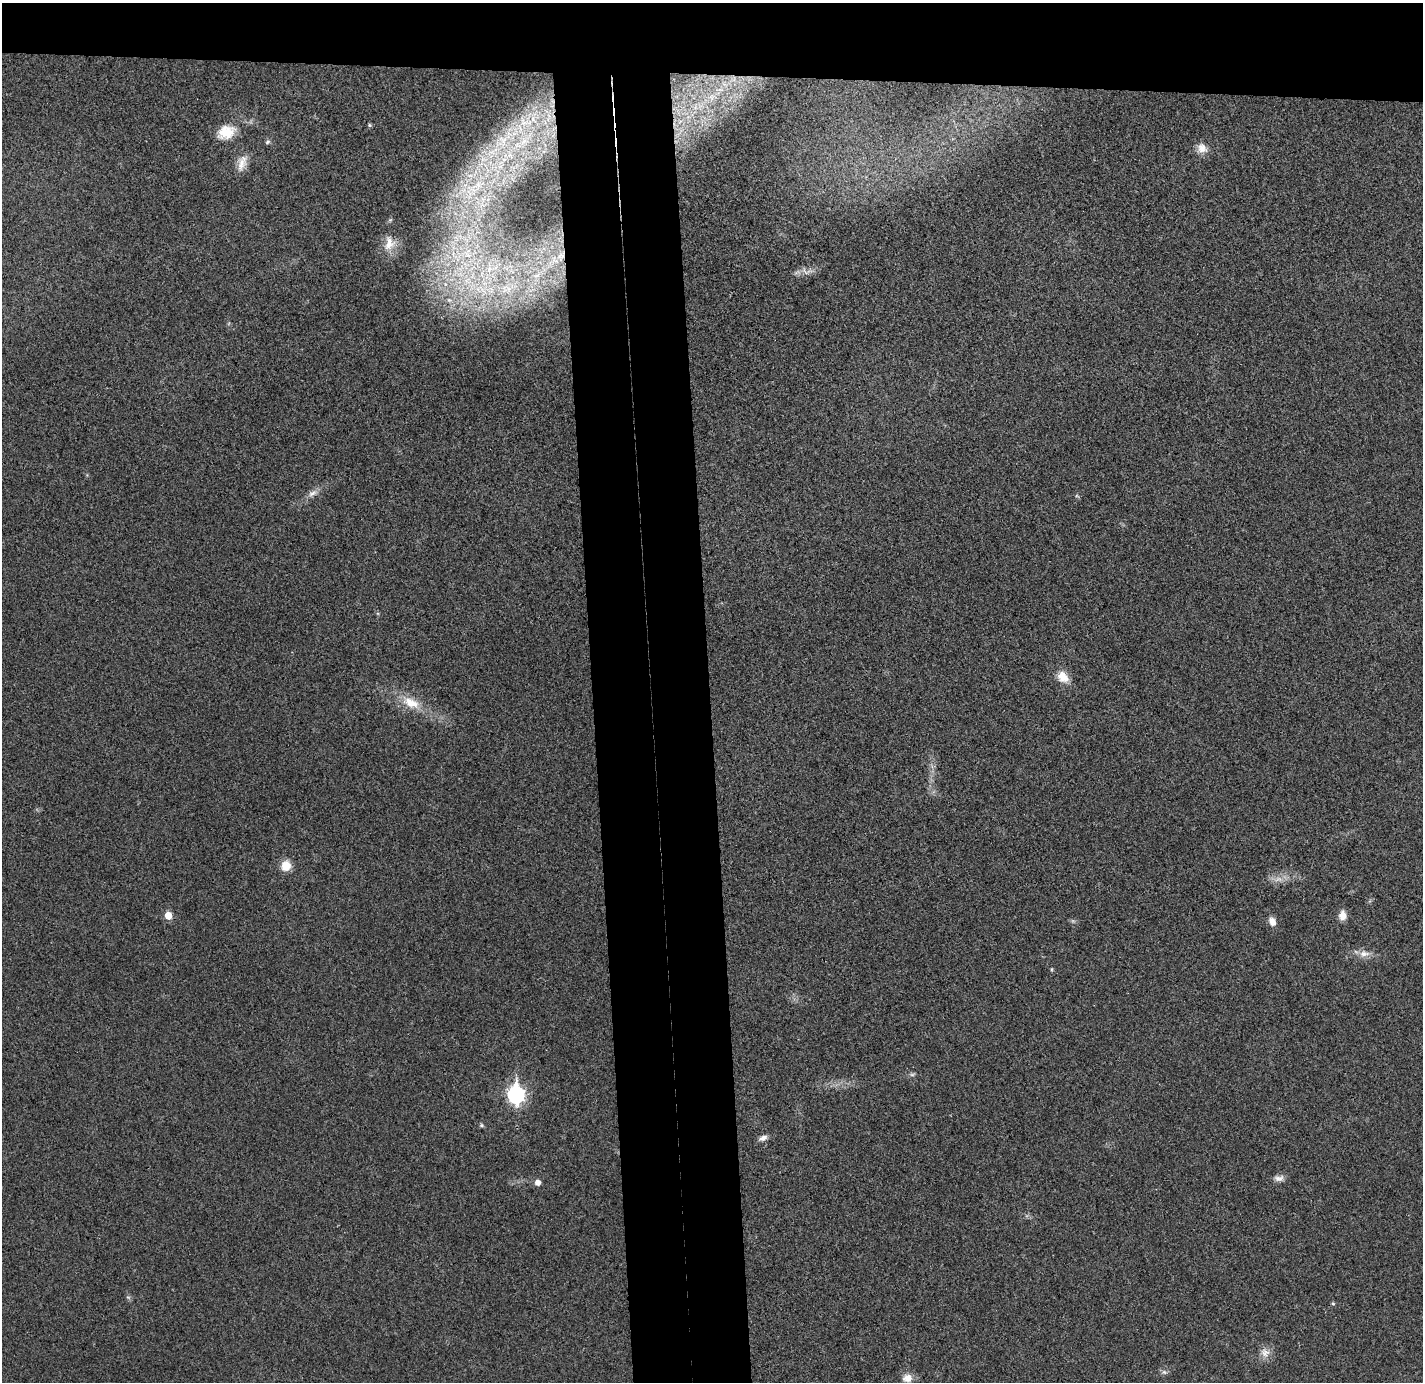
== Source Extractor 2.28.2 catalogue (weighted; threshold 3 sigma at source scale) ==
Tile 2 of 3 x 3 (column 2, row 1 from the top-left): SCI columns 1478-2898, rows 2841-4220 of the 4375 x 4313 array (HDU 1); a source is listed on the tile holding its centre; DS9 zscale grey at full resolution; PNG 1425 x 1384 px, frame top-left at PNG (2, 3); no overlay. Shown black and unused: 13% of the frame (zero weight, under 3 of 4 exposures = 6% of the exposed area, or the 3 px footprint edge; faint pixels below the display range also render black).
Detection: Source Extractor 2.28.2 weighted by HDU 2 'WHT'; one run over the whole footprint, this tile lists its part. Background 0.0292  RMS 0.0065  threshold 0.0293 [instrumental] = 3 sigma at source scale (4.5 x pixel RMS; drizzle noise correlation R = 1.50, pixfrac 1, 0.05/0.05 arcsec/px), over >= 5 px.
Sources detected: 44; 2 too faint to see at this stretch — not listed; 9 inside a brighter listed object's ellipse — not listed separately; the other 33 listed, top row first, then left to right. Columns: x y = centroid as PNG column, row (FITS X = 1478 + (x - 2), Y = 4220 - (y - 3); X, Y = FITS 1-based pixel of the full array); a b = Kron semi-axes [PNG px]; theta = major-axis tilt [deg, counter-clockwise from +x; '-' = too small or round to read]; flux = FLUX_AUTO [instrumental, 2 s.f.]
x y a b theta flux
733 79 15 9 27 9.2
712 97 16 11 19 11
369 125 5 4 - 0.99
226 132 23 17 21 15
268 142 7 5 49 1.4
1202 148 14 13 - 6.2
242 163 22 12 73 8
477 185 81 20 45 90
389 243 22 16 83 11
553 262 27 12 47 20
807 271 21 10 -5 5.1
485 284 64 43 77 130
312 493 15 8 33 4.5
1077 496 6 4 -18 0.86
1063 677 16 13 -47 8.9
411 703 27 14 -26 16
286 865 13 12 - 8.1
168 915 6 6 - 10
1343 915 10 8 86 6.3
1272 921 11 8 -66 4.5
1364 954 15 10 4 5.9
1052 969 5 3 - 0.69
912 1074 8 4 8 1.4
516 1094 9 7 -88 190
481 1125 7 5 -1 1.1
763 1138 11 6 22 3.2
1279 1178 14 8 -2 3.6
537 1182 5 5 - 4.4
128 1297 6 4 -18 1.1
1333 1303 5 4 - 0.83
1265 1353 14 13 - 6.1
1164 1372 8 6 -3 1.9
907 1378 12 10 5 6.5
Overlapping masked pixels (flux is a lower limit): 1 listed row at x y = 733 79